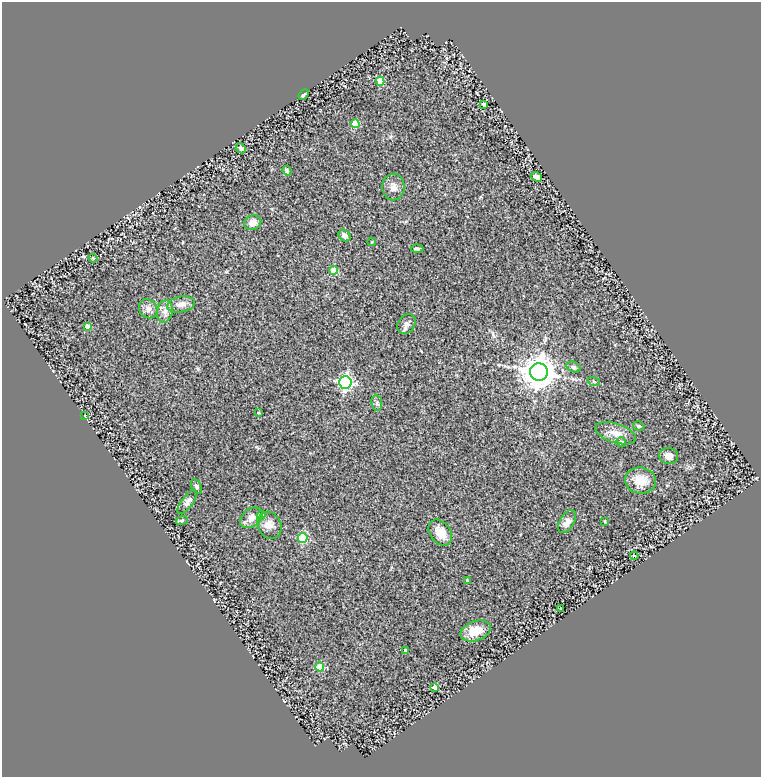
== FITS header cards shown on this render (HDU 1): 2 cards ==
NAXIS1  =                  759
NAXIS2  =                  775

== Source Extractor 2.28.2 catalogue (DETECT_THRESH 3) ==
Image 759 x 775 px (HDU 1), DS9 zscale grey, 1 PNG px = 1 image px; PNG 763 x 779 px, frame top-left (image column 1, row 775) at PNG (2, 2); each listed source drawn as its Kron ellipse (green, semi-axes under 4 px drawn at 4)
Background 0.377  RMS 0.032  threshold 0.0966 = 3 sigma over >= 5 px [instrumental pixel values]
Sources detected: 48; all 48 listed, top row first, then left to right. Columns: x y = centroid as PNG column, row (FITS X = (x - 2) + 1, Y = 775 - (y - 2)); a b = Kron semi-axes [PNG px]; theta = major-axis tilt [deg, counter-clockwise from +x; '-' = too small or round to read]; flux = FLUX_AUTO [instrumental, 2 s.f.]
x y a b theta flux
380 81 4 4 - 61
304 95 6 2 51 3.6
484 104 4 3 - 8.9
355 124 4 4 - 65
241 148 5 4 - 6.2
287 171 5 4 - 5.7
537 177 6 4 -34 6.4
393 187 13 11 88 16
253 223 9 7 20 14
344 236 6 5 - 7.7
371 242 4 3 - 1.6
417 249 6 4 -1 3.6
93 258 4 3 - 1.9
334 270 4 4 - 43
181 304 14 8 10 14
148 309 10 8 -49 11
165 311 11 8 80 11
407 324 11 8 54 8.7
87 326 4 3 - 11
574 367 7 5 -16 4.2
539 372 9 8 - 4500
345 382 6 6 - 410
594 382 6 4 -20 2.3
377 403 8 5 -83 4.3
258 413 3 2 - 1.7
85 416 3 2 - 1.4
639 426 6 4 -16 3.3
616 433 21 9 -18 22
621 442 5 4 - 7
669 456 9 8 - 16
640 481 15 13 -7 36
196 486 8 4 -63 4.8
187 502 14 5 53 7.5
261 515 4 4 - 20
251 518 12 9 38 17
182 520 6 4 19 3.2
605 521 3 2 - 2
567 522 12 7 58 14
269 525 14 11 -65 16
440 533 14 10 -53 28
303 538 5 5 - 120
634 556 4 3 - 3.5
467 580 3 3 - 2.3
560 608 3 2 - 1.3
476 631 15 10 19 36
406 650 4 4 - 9.2
320 667 4 4 - 59
435 687 4 4 - 11